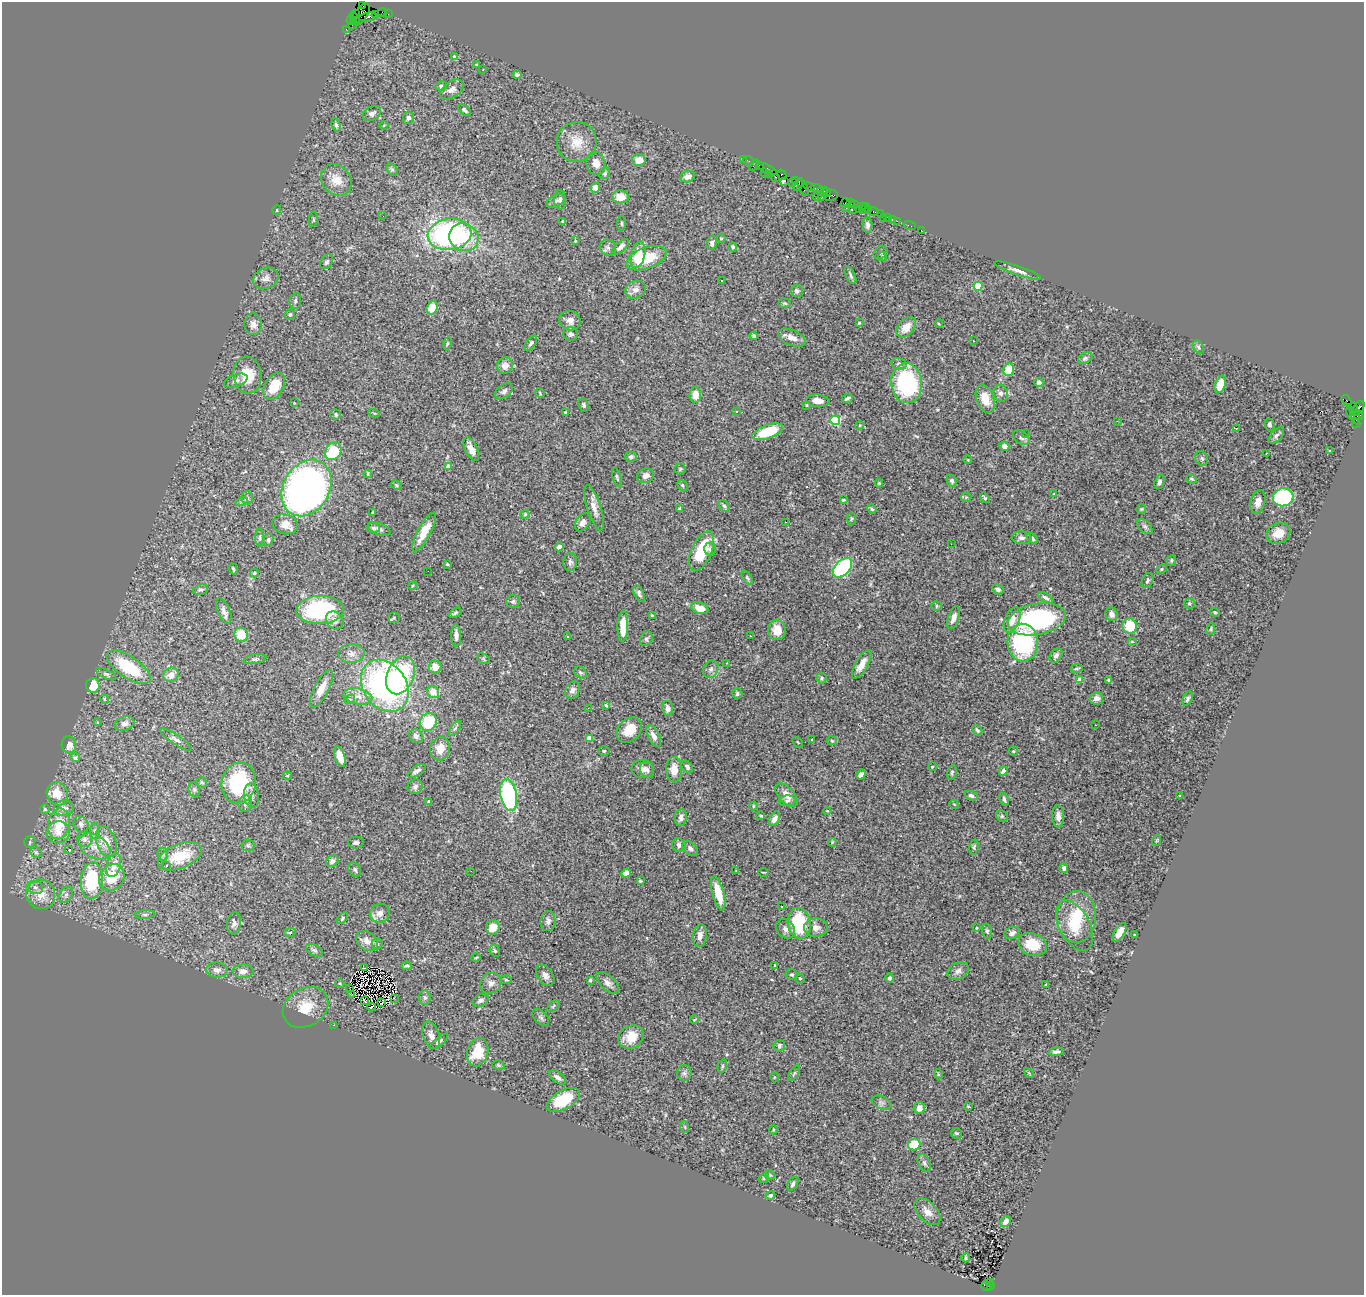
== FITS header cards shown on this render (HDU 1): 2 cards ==
NAXIS1  =                 1362
NAXIS2  =                 1293

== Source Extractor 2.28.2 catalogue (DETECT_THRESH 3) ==
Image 1362 x 1293 px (HDU 1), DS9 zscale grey, 1 PNG px = 1 image px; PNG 1366 x 1297 px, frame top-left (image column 1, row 1293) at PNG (2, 2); each listed source drawn as its Kron ellipse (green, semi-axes under 4 px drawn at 4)
Background 2.04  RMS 0.06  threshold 0.18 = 3 sigma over >= 5 px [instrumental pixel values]
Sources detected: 457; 5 with non-positive FLUX_AUTO (blend fragments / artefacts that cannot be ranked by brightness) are neither listed nor drawn; the other 452 listed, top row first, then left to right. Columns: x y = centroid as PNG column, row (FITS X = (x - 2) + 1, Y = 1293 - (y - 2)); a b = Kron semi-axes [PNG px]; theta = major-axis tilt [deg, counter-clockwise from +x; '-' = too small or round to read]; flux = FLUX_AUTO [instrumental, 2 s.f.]
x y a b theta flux
363 5 4 2 - 47
383 12 4 2 - 110
356 14 3 2 - 87
361 14 12 6 54 860
375 14 3 2 - 76
388 14 2 2 - 33
368 17 9 4 10 860
355 19 7 3 -58 330
351 20 5 3 - 210
352 25 5 2 - 100
346 29 2 2 - 57
455 57 4 3 - 13
476 65 3 3 - 3.5
483 69 2 2 - 2.8
517 75 4 3 - 8.2
441 86 6 4 14 7.1
452 89 13 8 34 20
465 110 8 4 -40 7.3
372 113 10 6 27 16
408 118 6 5 - 12
336 125 7 4 -74 8.5
384 125 4 3 - 3
577 142 20 20 - 79
743 159 2 2 - 72
639 160 7 6 - 38
749 161 5 3 - 160
596 163 12 9 -74 30
754 165 6 3 52 370
759 165 3 3 - 110
392 169 7 5 -62 7.1
767 169 10 3 -27 310
764 172 4 2 - 43
605 173 6 5 - 6.2
768 174 4 3 - 120
782 175 5 3 - 210
688 177 7 5 13 24
776 177 3 2 - 200
336 180 17 14 -48 56
785 181 3 2 - 190
795 181 3 2 - 82
792 183 3 2 - 33
798 185 7 4 64 650
809 186 6 3 -31 440
803 187 9 4 -65 640
595 188 5 4 - 29
817 189 6 2 -21 450
826 192 5 2 - 76
818 194 7 3 59 650
823 194 7 3 63 250
831 195 7 5 13 790
621 197 8 6 -1 44
560 200 9 6 -86 11
556 201 10 5 29 12
850 202 3 2 - 100
845 203 5 3 - 200
854 205 3 2 - 130
862 207 3 2 - 130
846 208 2 2 - 150
859 209 3 2 - 140
865 209 5 3 - 270
277 210 4 3 - 3
852 210 3 2 - 270
869 210 3 2 - 110
874 212 5 3 - 200
881 214 3 2 - 45
383 216 2 2 - 59
888 217 3 3 - 170
883 218 2 2 - 30
313 219 8 4 82 5
892 219 2 2 - 25
563 221 3 3 - 4.4
897 221 2 2 - 65
621 224 8 3 -90 5.3
868 225 7 5 90 13
910 226 6 2 -18 48
921 230 2 2 - 27
450 234 22 15 6 900
464 237 15 13 -32 140
721 238 4 4 - 4.5
575 241 3 3 - 4.7
712 243 7 5 78 11
608 247 8 7 - 13
621 247 10 5 41 17
733 247 5 4 - 6.1
881 252 7 6 - 7.4
638 255 13 7 76 97
882 256 4 3 - 4.4
646 258 21 10 20 130
327 262 8 5 56 8.6
1018 270 25 4 -19 24
850 275 9 4 -65 11
266 278 13 10 22 24
722 280 3 3 - 11
978 286 4 4 - 140
635 290 11 8 22 22
797 291 6 6 - 16
295 301 8 6 80 8.6
785 303 6 4 -3 6.3
432 308 6 5 - 69
290 315 5 5 - 7
570 321 11 9 -21 23
859 323 4 3 - 5.1
253 324 11 8 -88 24
939 324 4 3 - 3.3
906 327 12 7 48 46
571 334 7 6 - 13
754 336 4 4 - 12
792 338 14 7 -22 34
973 341 3 2 - 13
447 343 6 4 71 4.8
531 343 9 4 54 9
1198 347 7 5 -60 7.6
1085 358 8 5 30 8.1
899 364 7 6 - 13
505 366 8 8 - 28
1008 370 6 5 - 78
247 375 18 14 -82 110
236 381 12 6 19 17
1039 382 4 4 - 17
907 383 20 15 -83 430
1220 384 9 5 71 63
274 386 14 9 60 110
504 391 10 6 37 14
540 393 5 3 - 3.8
1001 393 8 7 - 15
695 395 8 6 -89 42
847 398 6 3 24 8.3
985 399 15 8 -71 60
818 401 11 6 -6 36
1346 401 6 4 -59 670
294 403 2 2 - 2.7
584 405 7 5 -68 8.6
807 405 4 3 - 4.3
1353 407 5 3 - 740
1358 409 8 5 55 640
565 412 3 3 - 3.1
736 412 3 3 - 9.2
374 413 6 3 -17 4.7
1350 413 7 2 -76 160
1355 414 11 3 -78 870
336 415 5 5 - 6
1359 415 5 3 - 680
835 420 5 4 - 300
1117 421 3 2 - 5.6
1356 424 4 2 - 81
860 425 5 3 - 4
1269 425 6 5 - 13
1236 428 3 2 - 4
768 432 16 6 20 140
1025 433 3 2 - 8.4
1276 435 9 5 47 13
1021 438 9 6 -33 15
1004 446 5 4 - 18
471 449 13 6 -65 29
333 451 9 7 49 140
1329 451 3 2 - 4.9
1266 453 3 2 - 5.8
631 457 6 5 - 13
1202 459 7 6 - 9.9
968 460 4 3 - 3.4
448 467 4 4 - 34
680 469 5 5 - 6
368 474 4 2 - 5.8
646 476 8 7 - 22
617 478 10 3 -74 6.9
1191 479 5 3 - 5.1
952 481 6 5 - 8.3
1159 482 7 4 73 14
879 483 4 4 - 3.9
396 485 6 4 -29 5.6
682 485 6 4 -48 5.8
306 488 30 23 60 2300
1054 494 4 3 - 3.3
966 497 5 5 - 4.6
1283 497 10 9 - 410
247 498 6 5 - 7.7
985 498 5 3 - 5.9
843 500 3 3 - 4.1
242 501 6 4 18 6.4
1258 502 12 7 75 31
724 506 7 4 -52 7.9
594 508 24 7 -73 36
680 508 4 4 - 6.7
872 509 5 4 - 5.3
1141 509 5 4 - 4.5
373 512 3 3 - 5.4
525 514 4 4 - 4.4
851 519 6 3 88 5.2
583 522 10 6 56 22
785 522 2 2 - 3.1
285 524 13 10 -16 35
1145 526 9 5 -44 11
373 528 6 5 - 9.5
379 529 12 6 -23 14
424 532 22 6 61 63
1278 533 12 10 25 54
260 538 9 4 89 7.8
1022 538 10 6 -5 15
1032 538 6 4 -47 8.1
268 540 6 5 - 9.5
951 544 2 2 - 5.8
559 547 4 4 - 15
710 549 6 6 - 13
702 551 21 10 66 180
1171 560 5 4 - 6.6
570 562 9 7 87 13
447 564 3 3 - 3.7
843 568 11 7 47 540
233 569 5 3 - 5.5
1161 569 5 4 - 5.1
428 571 2 2 - 14
254 573 4 4 - 5.2
747 578 7 4 -53 6.6
1147 580 8 5 65 9.7
413 586 4 3 - 3.5
998 589 6 4 -29 10
200 590 7 5 15 8.6
639 594 9 5 -66 11
1046 598 8 4 -34 11
513 601 7 6 - 8.6
1189 603 5 5 - 6.7
936 606 5 5 - 5.9
700 608 9 5 -18 54
320 610 24 14 1 460
224 611 13 6 -67 19
1215 612 5 3 - 5.5
455 613 7 4 34 7
1112 614 7 6 - 21
652 615 4 2 - 4.1
394 618 6 5 - 6.3
954 618 11 5 70 28
1037 619 29 15 11 590
335 620 10 8 -52 22
1012 620 13 7 69 39
623 626 16 5 88 68
1130 626 7 7 - 140
1211 629 6 4 81 6.6
777 630 10 8 -86 56
241 635 7 6 - 85
456 635 11 5 -88 21
750 636 3 2 - 3
568 637 2 2 - 3
646 639 8 6 67 9.6
1132 641 5 3 - 4.1
1023 643 19 15 -86 390
351 653 13 9 2 29
1056 656 8 5 54 14
255 659 11 4 8 8.4
483 659 7 5 -33 6.6
727 663 3 3 - 2.3
862 664 16 6 60 40
129 667 25 10 -34 230
435 667 6 6 - 46
1077 668 6 3 8 6.1
711 669 9 7 62 15
580 672 7 5 -37 7.4
106 674 11 4 -26 9.9
171 675 8 7 - 33
400 675 20 13 67 380
821 678 5 5 - 6.5
1080 680 4 4 - 47
1109 680 3 3 - 5.8
93 685 7 6 - 110
385 686 28 21 -55 1200
321 689 20 7 63 61
572 690 9 6 61 17
433 692 6 5 - 46
737 694 5 5 - 8.6
358 696 14 8 -12 38
1096 698 7 6 - 22
1188 698 7 4 65 9.8
104 699 5 4 - 4.6
350 699 5 3 - 5.1
606 705 3 3 - 6.2
588 708 2 2 - 2.1
668 708 7 5 -81 18
428 722 9 8 - 190
98 723 3 3 - 4
124 724 10 7 22 22
1096 725 2 2 - 2.8
455 728 8 4 53 7.9
629 730 14 11 49 62
977 730 6 4 -52 7.5
416 736 7 6 - 17
654 736 11 5 -63 24
589 738 4 4 - 55
176 740 19 4 -33 17
811 740 3 3 - 37
832 741 5 4 - 5.1
798 742 6 2 -45 3.3
69 745 8 7 - 27
440 749 12 9 78 49
604 751 5 4 - 5.3
1013 751 4 4 - 4.1
340 757 10 5 -73 56
75 758 5 4 - 8.1
687 767 7 5 -48 11
932 767 3 3 - 3.4
642 769 11 9 -5 25
674 769 13 8 90 50
647 770 8 7 - 13
416 771 10 5 32 15
1003 771 5 4 - 14
952 773 7 4 81 6.8
861 775 5 4 - 18
287 776 4 3 - 3.3
202 782 5 4 - 5.6
239 783 20 17 81 330
415 787 8 7 - 14
194 790 7 5 -70 8.6
57 794 12 10 -61 68
509 795 16 8 -79 580
787 795 14 8 -48 33
252 796 12 7 -82 20
971 796 7 4 -21 11
1180 796 3 3 - 3.6
1004 799 7 3 -66 8.2
787 801 8 5 4 9.8
429 802 4 3 - 8.7
245 804 8 7 - 15
954 804 5 3 - 3.1
753 806 4 4 - 4.3
64 808 10 7 -1 20
45 809 5 5 - 6.8
827 811 4 2 - 3.4
761 816 4 3 - 4.1
1002 816 6 5 - 6.9
1058 816 11 6 -89 32
681 817 8 6 81 18
774 819 8 5 61 26
59 824 15 11 79 96
81 824 9 7 -55 14
95 831 8 4 90 9.3
58 832 12 11 - 40
84 839 7 7 - 15
1157 840 6 3 71 3.7
30 842 6 5 - 7.4
106 842 16 9 -70 52
832 842 4 3 - 4.2
356 843 8 6 4 9.1
248 845 6 6 - 7.6
679 845 7 6 - 16
94 847 17 11 -31 52
974 847 7 4 79 6.8
690 849 9 6 -42 15
68 850 3 3 - 40
36 852 6 5 - 6.6
163 854 6 5 - 9.1
180 856 23 12 23 110
332 861 7 5 34 16
114 865 12 7 75 40
166 865 4 3 - 10
1064 868 5 4 - 11
355 869 7 5 -57 9.1
736 870 3 2 - 2.3
471 871 2 2 - 10
763 872 5 2 - 3.4
626 873 5 4 - 21
112 877 14 12 51 110
92 881 18 11 88 320
640 881 3 2 - 4.5
35 887 8 6 -22 13
718 893 17 5 -75 92
41 894 15 14 - 61
66 894 9 6 62 12
782 906 3 2 - 5.2
380 913 10 9 - 27
145 914 9 4 5 7.4
1076 917 26 19 89 160
342 918 7 4 48 6.7
548 921 10 7 84 17
234 923 11 7 84 16
799 923 15 11 -79 270
1074 926 27 15 -62 130
493 927 7 6 - 62
816 928 12 9 -2 29
976 928 3 2 - 3.2
786 929 11 8 -47 19
987 931 7 4 -76 7.7
290 932 6 4 20 7.2
1120 932 10 5 61 34
1012 933 8 6 23 16
1135 935 3 3 - 4.2
700 936 11 7 82 23
367 941 12 9 -37 30
377 944 5 5 - 5.9
1032 944 15 11 -19 110
314 950 9 5 -28 9.7
495 951 6 5 - 6.2
476 958 5 3 - 3.6
407 966 5 3 - 6.6
775 966 3 3 - 8.1
364 968 3 2 - 8.5
217 970 11 7 -2 22
243 971 10 7 3 25
958 971 11 8 28 21
545 975 11 7 -55 20
792 975 6 5 - 7.3
889 978 4 4 - 9.6
800 979 5 4 - 7
506 980 6 4 -3 4.8
590 980 4 3 - 5.8
340 983 5 4 - 5.2
491 983 11 9 39 22
608 983 14 7 -43 21
1046 985 3 3 - 4.7
350 988 3 2 - 0.49
352 994 4 2 - 9
425 997 7 6 - 8.1
394 998 3 2 - 5.2
481 1000 8 6 31 12
364 1001 4 2 - 1.4
382 1003 3 2 - 5.6
553 1006 7 3 43 5.3
306 1007 24 19 31 100
372 1007 4 2 - 3.8
541 1017 10 6 -44 10
694 1020 4 2 - 3.1
333 1025 2 2 - 28
431 1035 14 8 -71 26
631 1037 13 11 30 70
439 1041 11 3 40 7.8
779 1046 6 5 - 12
478 1052 14 10 73 120
1056 1052 7 3 6 11
498 1065 6 4 -17 6.1
722 1066 7 4 75 7.3
684 1073 8 7 - 11
794 1073 8 3 56 6.7
1029 1073 6 4 -45 4.8
938 1074 5 3 - 3.4
558 1077 10 5 -37 18
774 1077 5 3 - 3.1
563 1100 18 9 29 160
881 1102 10 6 -23 13
968 1106 3 2 - 4.5
919 1108 6 5 - 31
685 1127 6 3 -72 4.8
773 1130 4 3 - 3.6
956 1133 6 5 - 6.7
914 1144 6 5 - 120
924 1163 9 6 -63 11
770 1175 5 4 - 5.1
764 1178 5 3 - 3.6
793 1184 7 5 60 12
770 1195 5 4 - 8.3
927 1212 16 9 -47 33
1005 1222 6 5 - 25
966 1258 4 4 - 6.6
991 1282 3 2 - 170
986 1286 5 4 - 550
990 1286 3 3 - 240
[5 non-positive-flux detections neither listed nor drawn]